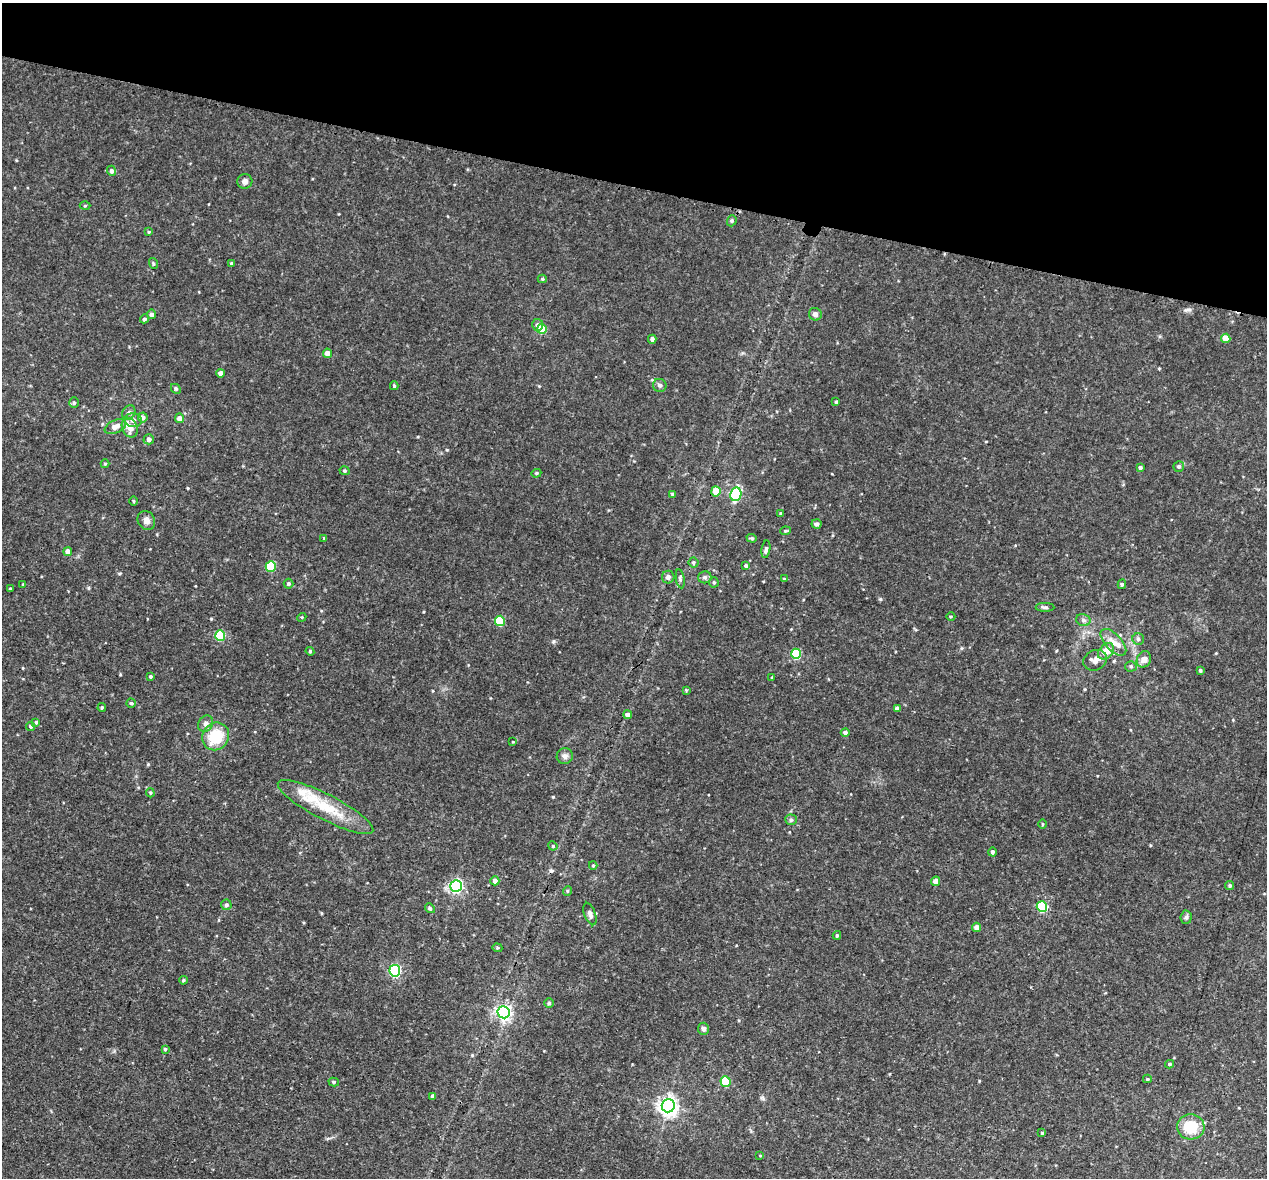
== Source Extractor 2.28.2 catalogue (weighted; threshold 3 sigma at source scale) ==
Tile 2 of 4 x 4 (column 2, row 1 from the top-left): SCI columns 1267-2531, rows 3792-4967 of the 5067 x 5109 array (HDU 1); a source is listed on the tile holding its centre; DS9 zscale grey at full resolution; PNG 1269 x 1180 px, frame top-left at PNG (2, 3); each listed source drawn as its Kron ellipse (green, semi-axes under 4 px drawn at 4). Shown black and unused: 16% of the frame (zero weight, under 3 of 4 exposures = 2% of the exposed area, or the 3 px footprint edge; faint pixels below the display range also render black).
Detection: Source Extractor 2.28.2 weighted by HDU 2 'WHT'; one run over the whole footprint, this tile lists its part. Background 0.043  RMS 0.0066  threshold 0.0296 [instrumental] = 3 sigma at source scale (4.5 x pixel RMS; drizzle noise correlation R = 1.50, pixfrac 1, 0.05/0.05 arcsec/px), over >= 5 px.
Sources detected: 124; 1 cosmic-ray / hot-pixel residue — neither listed nor drawn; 1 inside a brighter listed object's ellipse — not listed separately; the other 122 listed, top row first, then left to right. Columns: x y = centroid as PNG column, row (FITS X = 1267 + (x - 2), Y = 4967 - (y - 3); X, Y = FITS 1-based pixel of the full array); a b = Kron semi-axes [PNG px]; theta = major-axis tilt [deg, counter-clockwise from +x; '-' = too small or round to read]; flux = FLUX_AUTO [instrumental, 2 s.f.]
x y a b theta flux
112 171 5 4 - 1.9
245 181 7 7 - 2.6
85 206 5 3 - 0.63
732 221 6 4 71 0.96
149 232 4 3 - 0.68
153 263 5 3 - 0.74
232 263 4 3 - 0.97
542 279 4 4 - 1
151 314 4 4 - 2.2
815 314 6 6 - 2.2
144 319 4 4 - 1.5
538 325 6 5 - 1.9
542 329 5 5 - 15
1226 338 4 4 - 8.6
652 339 4 4 - 1.9
327 353 4 4 - 4
220 373 4 4 - 3.7
660 385 7 6 - 1.7
394 386 4 3 - 0.92
176 389 5 4 - 0.88
836 402 4 3 - 0.67
74 403 5 4 - 0.94
129 412 7 6 - 1.8
143 417 5 5 - 2.4
179 418 5 4 - 3.6
133 420 8 7 - 2.8
115 427 11 6 25 5.1
130 428 10 7 -66 6.6
149 439 5 5 - 2.6
105 464 4 4 - 0.68
1179 466 5 5 - 1.4
1140 468 4 3 - 1.5
345 471 5 4 - 0.99
536 473 5 4 - 0.93
716 491 5 5 - 8.7
673 494 4 4 - 1.4
736 494 7 5 79 57
133 501 5 3 - 0.63
781 513 4 3 - 0.69
146 520 10 8 -60 3.2
817 524 5 4 - 1.5
785 531 5 3 - 0.83
324 538 3 3 - 0.57
752 538 5 4 - 0.93
766 549 9 4 81 1.6
68 551 4 4 - 4
693 562 5 5 - 1.1
271 566 5 5 - 32
746 566 4 4 - 1.4
668 577 6 6 - 2.5
705 577 6 6 - 1.7
680 579 9 3 -80 1.1
784 579 4 4 - 0.64
714 582 5 4 - 1.1
23 584 3 3 - 0.46
289 584 5 5 - 1.2
1122 584 5 4 - 0.97
10 589 3 2 - 0.64
1045 607 9 4 -1 1.5
302 617 4 3 - 0.66
951 617 4 3 - 0.58
1083 620 7 5 -16 1.9
500 621 5 5 - 28
220 636 5 5 - 32
1138 639 6 5 - 1.4
1113 642 17 8 -47 5.9
310 651 4 4 - 0.76
1106 651 9 6 47 11
796 654 5 5 - 35
1144 659 8 7 - 3.8
1095 660 12 10 27 4.8
1131 666 5 5 - 1
1200 670 4 4 - 0.94
150 677 4 4 - 0.98
772 677 4 3 - 0.59
686 690 4 4 - 0.61
131 703 5 4 - 0.94
102 707 4 3 - 0.75
897 708 4 3 - 2.2
628 715 4 4 - 2.1
36 722 4 3 - 1
206 724 9 7 58 2.2
30 727 4 4 - 1
845 732 4 4 - 1.7
216 736 14 13 - 21
513 742 4 3 - 0.47
565 756 8 7 - 2.2
150 793 5 3 - 0.74
326 807 53 12 -27 25
791 820 6 5 - 1.1
1042 824 4 3 - 0.57
553 846 5 3 - 0.68
992 852 4 4 - 1.4
593 865 4 4 - 0.8
495 881 4 4 - 3.1
936 881 4 4 - 4.9
1230 885 4 4 - 1.1
456 886 6 5 - 120
567 891 5 3 - 0.68
226 905 5 5 - 1.3
1042 907 5 5 - 42
430 908 5 4 - 1.2
590 914 12 5 -70 2.7
1186 917 6 5 - 1.4
976 927 5 4 - 3.7
837 935 4 3 - 0.86
497 948 5 4 - 0.81
395 971 5 5 - 90
183 980 4 3 - 0.83
549 1003 5 5 - 0.8
503 1012 6 6 - 170
703 1029 6 5 - 1.9
165 1049 4 4 - 0.78
1170 1064 4 3 - 1
1147 1079 4 4 - 0.78
725 1081 5 5 - 30
334 1082 5 4 - 0.9
433 1096 4 4 - 2.7
668 1106 6 6 - 300
1191 1127 13 12 - 20
1042 1133 3 3 - 0.8
760 1155 4 3 - 0.61
Unlisted compact peaks at least as high as the median listed source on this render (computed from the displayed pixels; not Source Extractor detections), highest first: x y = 880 599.